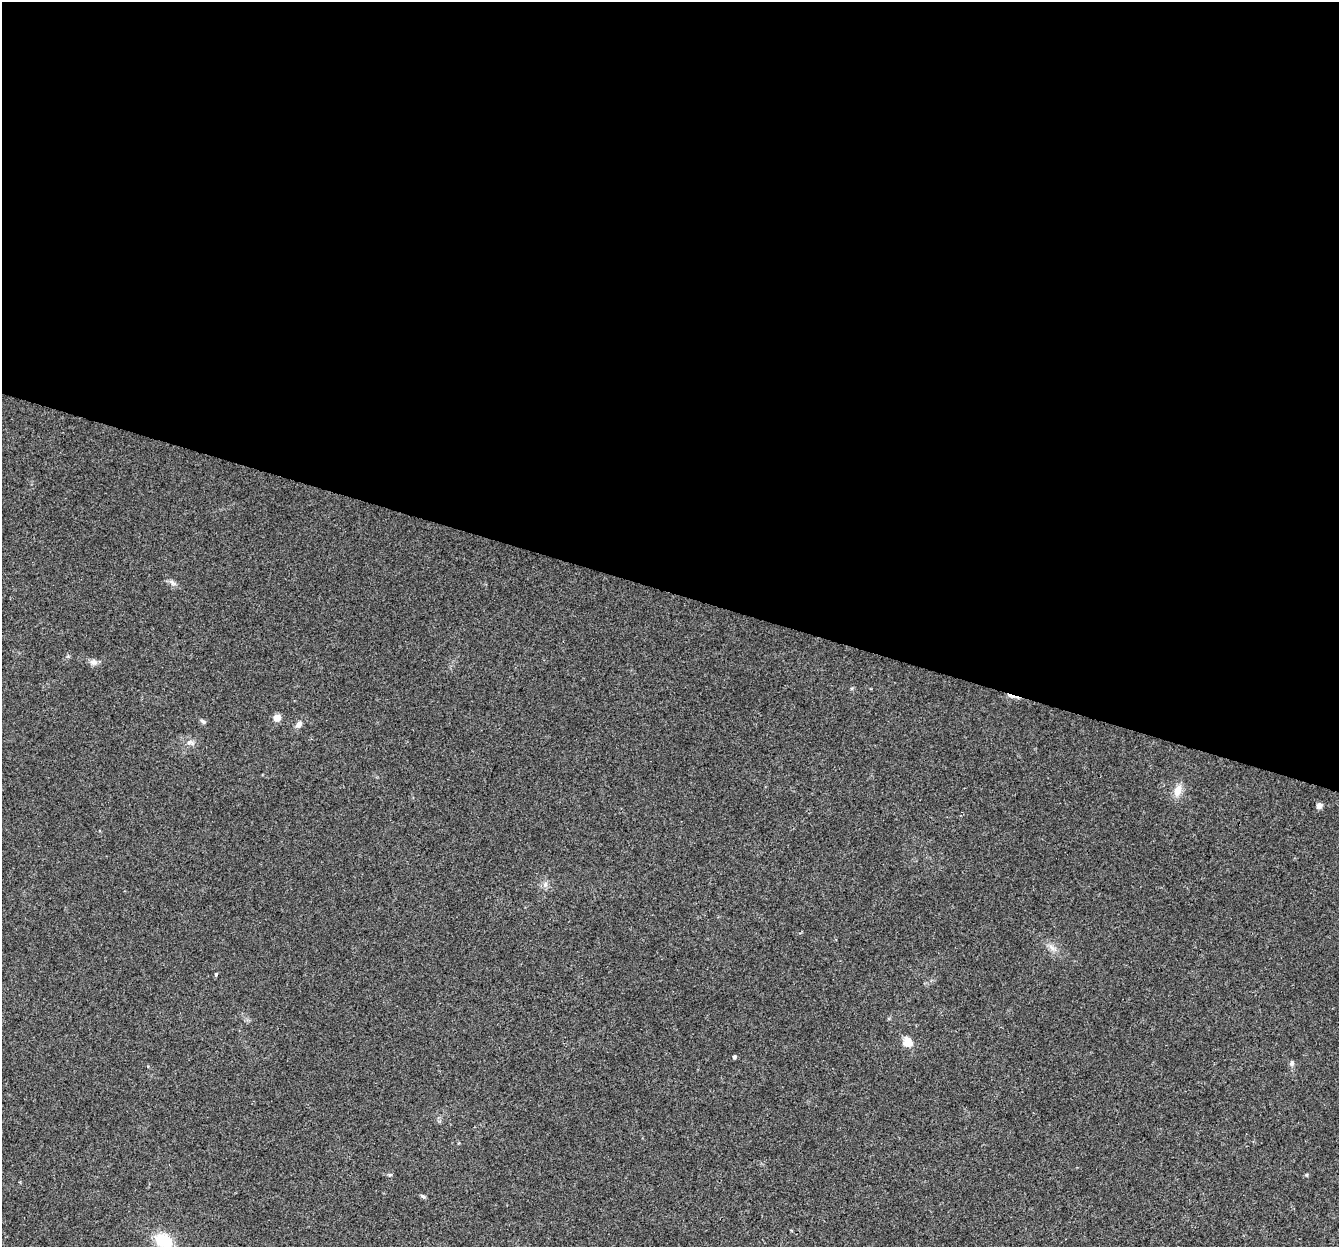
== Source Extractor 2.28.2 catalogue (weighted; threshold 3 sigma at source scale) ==
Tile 3 of 4 x 4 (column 3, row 1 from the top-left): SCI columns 2702-4038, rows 4070-5314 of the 5395 x 5585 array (HDU 1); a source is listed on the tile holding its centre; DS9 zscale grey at full resolution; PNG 1341 x 1249 px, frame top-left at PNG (2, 2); no overlay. Shown black and unused: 47% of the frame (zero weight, under 3 of 4 exposures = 5% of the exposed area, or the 3 px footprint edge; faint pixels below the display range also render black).
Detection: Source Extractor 2.28.2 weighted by HDU 2 'WHT'; one run over the whole footprint, this tile lists its part. Background 0.03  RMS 0.0032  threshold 0.0144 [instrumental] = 3 sigma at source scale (4.5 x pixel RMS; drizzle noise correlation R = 1.50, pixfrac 1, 0.0396/0.0396 arcsec/px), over >= 5 px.
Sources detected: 19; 1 cosmic-ray / hot-pixel residue — not listed; the other 18 listed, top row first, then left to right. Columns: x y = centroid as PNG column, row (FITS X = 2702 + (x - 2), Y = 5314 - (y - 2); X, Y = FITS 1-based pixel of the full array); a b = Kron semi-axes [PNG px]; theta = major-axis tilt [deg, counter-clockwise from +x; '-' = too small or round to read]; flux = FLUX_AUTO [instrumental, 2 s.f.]
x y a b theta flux
173 583 12 6 -36 1.2
94 662 10 8 -13 1.3
277 718 8 8 - 2.1
203 721 8 4 -36 0.65
299 724 9 7 52 1.4
190 742 11 6 -20 1.3
1178 791 17 10 72 3.2
1319 806 6 6 - 1.2
545 884 8 5 61 0.92
1051 947 12 5 -45 1.5
216 974 4 4 - 0.41
908 1042 13 11 -62 3.2
734 1057 4 3 - 0.76
1292 1063 8 5 79 0.7
390 1175 6 4 -17 0.39
1306 1175 5 4 - 0.36
423 1196 7 4 -36 0.49
164 1241 21 14 -28 9.7
Isophote crosses this tile's border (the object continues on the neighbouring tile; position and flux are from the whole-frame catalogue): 1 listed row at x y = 164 1241